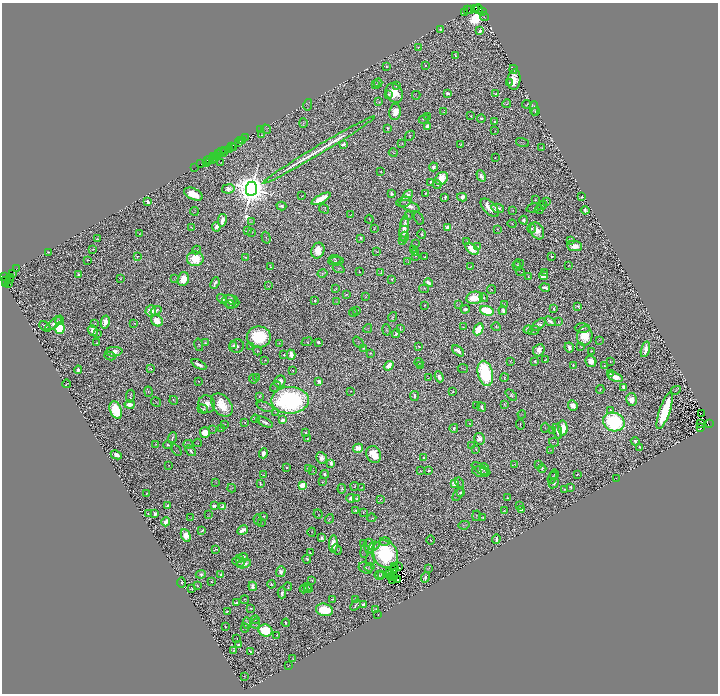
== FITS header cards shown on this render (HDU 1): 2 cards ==
NAXIS1  =                 1432
NAXIS2  =                 1383

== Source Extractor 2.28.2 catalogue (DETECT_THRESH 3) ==
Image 1432 x 1383 px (HDU 1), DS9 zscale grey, zoomed out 1/2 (1 PNG px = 2 x 2 image px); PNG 720 x 696 px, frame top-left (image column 1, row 1382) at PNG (2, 3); each listed source drawn as its Kron ellipse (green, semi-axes under 4 px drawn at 4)
Background 0.447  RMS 0.017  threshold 0.0524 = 3 sigma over >= 5 px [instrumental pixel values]
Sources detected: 1941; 419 cannot appear on this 1/2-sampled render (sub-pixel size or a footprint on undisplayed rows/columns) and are neither listed nor drawn; of the other 1522, the 500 brightest by FLUX_AUTO listed and drawn (1022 fainter detections omitted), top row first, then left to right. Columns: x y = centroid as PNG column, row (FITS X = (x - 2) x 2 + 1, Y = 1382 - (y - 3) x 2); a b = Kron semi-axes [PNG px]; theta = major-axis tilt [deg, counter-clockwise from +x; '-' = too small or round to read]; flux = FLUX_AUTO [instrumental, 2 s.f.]
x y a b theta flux
476 9 3 1 - 76
478 9 5 2 - 360
467 10 2 1 - 25
471 10 3 2 - 76
482 11 2 1 - 32
464 12 2 1 - 62
484 17 4 1 - 2.4
440 29 3 3 - 5.4
480 31 4 3 - 18
418 47 3 2 - 3.5
455 55 4 2 - 5.8
387 66 3 2 - 3.5
425 66 2 2 - 2.1
513 69 4 2 - 2.2
514 80 10 6 85 72
509 82 4 3 - 4.7
378 83 4 2 - 4.5
376 84 2 2 - 2.8
397 85 3 2 - 3.2
394 93 10 8 -59 78
448 93 4 2 - 22
389 94 3 2 - 6.7
496 94 3 2 - 15
416 95 4 1 - 2.1
379 102 3 2 - 2.5
507 104 4 2 - 5.8
526 104 4 1 - 2.3
308 105 6 2 76 2.6
534 108 7 2 89 4.3
443 111 4 2 - 2.2
395 112 8 6 79 41
535 112 3 3 - 3.7
471 116 2 2 - 5.9
427 117 3 2 - 2.9
481 118 4 3 - 7.3
424 119 5 3 - 4.7
494 122 2 2 - 4.5
303 123 5 3 - 4.1
427 126 3 3 - 26
387 128 4 2 - 7.7
260 129 2 1 - 12
266 129 5 2 - 2.2
495 131 2 2 - 2.1
262 135 4 3 - 4.2
410 136 6 4 45 5
246 138 4 2 - 22
242 140 4 1 - 4
240 141 3 1 - 11
239 142 2 1 - 27
402 143 2 2 - 2.6
522 143 7 3 -18 2.3
344 144 3 3 - 43
461 144 3 2 - 3.5
232 146 3 2 - 100
234 148 2 1 - 18
541 148 3 2 - 2.1
230 149 2 1 - 4
224 150 2 1 - 36
318 150 65 2 31 210
221 152 2 1 - 31
224 152 2 1 - 40
393 153 4 1 - 2.3
218 154 3 2 - 55
214 156 3 1 - 35
217 156 2 1 - 26
214 158 2 1 - 6.7
495 158 2 2 - 3.1
209 159 2 1 - 69
212 159 2 1 - 21
207 160 2 1 - 26
221 162 2 1 - 2
207 163 2 1 - 9.1
201 164 2 1 - 19
195 167 3 2 - 81
434 167 4 3 - 19
381 171 2 2 - 2.6
481 176 6 4 -63 19
442 178 7 5 42 100
430 182 4 2 - 6.9
437 184 4 2 - 7
228 189 6 4 11 19
251 189 7 5 83 18000
426 193 3 2 - 3.7
193 194 10 5 -25 100
392 194 4 3 - 11
302 195 2 2 - 2.2
407 196 6 4 48 37
445 197 3 2 - 8.1
462 197 5 3 - 44
582 197 3 2 - 4.5
321 199 10 4 28 100
535 200 3 3 - 4
148 202 4 2 - 20
404 202 8 5 14 5.2
546 202 4 2 - 3.7
542 205 5 3 - 2.5
281 206 5 3 - 10
410 206 10 5 -23 26
490 208 11 6 -44 57
498 208 6 3 -12 16
534 208 8 3 15 5.4
324 209 5 3 - 3.5
539 210 4 2 - 2.2
585 210 4 3 - 14
194 211 4 2 - 2.1
513 211 2 2 - 2.4
351 215 4 2 - 2.2
408 215 3 2 - 2.1
419 218 6 2 -62 2.1
369 219 4 1 - 2.7
222 220 6 3 79 30
524 220 4 4 - 18
251 222 4 3 - 2.2
405 222 3 2 - 4.7
512 224 4 2 - 4.2
191 227 3 1 - 2.3
216 227 5 4 - 22
447 227 2 2 - 73
374 228 4 1 - 2.6
404 228 13 4 82 42
532 228 4 3 - 4.9
497 229 2 2 - 2.4
247 231 3 2 - 6.2
537 231 9 6 -61 43
252 233 4 2 - 2.1
140 234 2 2 - 2.1
422 234 4 2 - 4.9
404 236 5 3 - 6.4
266 238 6 2 -73 3.2
361 238 3 3 - 5.8
97 239 3 2 - 3.3
402 240 4 2 - 4.7
571 240 3 1 - 2.2
466 241 3 2 - 3.1
415 244 3 2 - 2.3
478 246 3 2 - 2.6
575 246 7 5 -8 52
93 249 4 2 - 4.3
414 249 3 2 - 2.8
472 249 8 4 -41 63
196 250 5 2 - 2.9
318 251 8 6 68 78
376 251 2 1 - 2.1
48 252 3 2 - 3.6
415 253 3 2 - 2.6
138 256 3 2 - 5.8
415 256 3 3 - 2.6
245 257 3 2 - 3
425 257 3 1 - 3.9
551 257 4 3 - 5.5
195 259 8 7 - 170
335 259 6 3 -7 5
87 260 3 2 - 2.1
336 261 8 4 5 5
408 262 3 2 - 2.7
518 263 5 3 - 3.4
569 265 2 2 - 2.9
517 266 5 3 - 3.6
271 267 2 2 - 3.9
471 267 4 2 - 3.1
16 269 2 1 - 25
339 269 6 4 -21 5.3
360 272 2 2 - 3.3
520 272 4 1 - 2.6
322 273 5 3 - 4.4
381 273 4 2 - 4.1
545 273 2 2 - 3
12 274 3 2 - 33
79 275 2 2 - 40
5 276 2 1 - 140
543 276 4 4 - 20
11 277 3 2 - 100
529 277 4 2 - 3.9
120 278 2 2 - 2.3
174 278 4 2 - 2.1
183 279 7 5 73 75
392 279 4 3 - 5.2
9 280 3 1 - 390
5 281 2 1 - 8.7
6 283 2 1 - 14
8 283 4 1 - 230
215 283 6 2 67 17
429 283 5 3 - 21
268 286 3 2 - 2.1
545 287 5 3 - 15
336 288 3 3 - 2.1
424 289 5 3 - 2.6
491 290 4 3 - 4.1
346 294 4 3 - 5.1
365 297 3 3 - 2.1
474 298 8 6 10 140
484 298 4 4 - 4.6
222 299 5 3 - 13
231 300 6 4 -40 7.8
315 300 3 2 - 5.8
231 302 8 6 -19 8.9
337 302 3 3 - 2.2
230 305 4 2 - 2.8
425 305 2 2 - 3.2
459 305 3 3 - 2.1
504 305 4 4 - 2.6
578 306 3 2 - 7.1
465 309 4 3 - 9
554 309 4 2 - 5.2
503 310 5 3 - 15
151 311 5 5 - 57
156 311 6 3 32 15
356 311 3 2 - 2.2
487 311 7 4 -18 260
353 312 4 2 - 2.1
392 317 5 2 - 3.5
60 320 5 4 - 5.5
157 321 6 5 - 94
550 321 6 3 -39 16
105 322 7 4 79 53
558 322 2 2 - 3.4
54 323 10 3 35 20
95 323 3 2 - 2.4
134 323 3 3 - 2.4
539 324 8 4 39 19
45 326 6 2 -43 8.5
463 327 2 1 - 2.6
496 327 4 3 - 4.4
60 328 6 5 - 230
368 328 5 2 - 2.2
400 328 4 2 - 6.6
582 328 7 5 -1 6.6
478 329 6 4 62 140
528 329 5 2 - 2.6
93 330 5 4 - 33
386 330 6 3 -79 3.8
534 331 6 3 23 4.2
98 333 2 2 - 3.5
396 333 4 3 - 11
585 336 9 7 80 110
259 337 12 10 0 270
599 340 4 2 - 2.2
307 342 5 2 - 3
318 342 3 3 - 7.5
358 342 7 3 -47 3.9
96 343 4 2 - 3.6
205 343 3 2 - 5.2
279 343 3 1 - 2.4
199 345 6 3 -76 4.9
234 346 4 3 - 6.3
237 346 7 6 - 19
251 346 3 2 - 2.1
580 346 3 2 - 2.9
419 347 2 2 - 2.3
569 347 5 4 - 15
363 348 3 3 - 4.2
645 349 8 4 73 43
539 350 6 5 - 33
257 351 5 3 - 3.3
458 351 7 3 -40 29
591 351 2 2 - 4.7
114 352 8 5 4 32
370 353 3 2 - 6.2
284 355 2 2 - 4.9
291 355 5 3 - 47
110 356 5 4 - 5.5
265 360 3 1 - 2.6
545 360 2 2 - 2.8
510 361 3 2 - 3.1
535 361 4 3 - 7.2
591 361 6 5 - 32
419 362 4 4 - 4.4
610 362 2 2 - 3.1
199 364 8 3 -28 30
420 365 4 3 - 2.2
573 365 2 2 - 6
389 366 5 3 - 69
604 366 4 3 - 2.3
151 368 3 2 - 4.4
463 368 5 1 - 3.4
78 370 4 3 - 19
293 370 4 2 - 2.6
485 373 13 7 -77 540
610 374 3 3 - 6
257 377 2 2 - 3.7
439 377 5 4 - 18
615 377 7 4 -21 55
429 378 4 2 - 2.8
504 378 4 2 - 3
253 379 5 3 - 3.2
198 381 2 1 - 2.1
280 381 6 5 - 27
319 381 4 3 - 16
66 384 4 1 - 2.3
275 387 6 3 39 3.6
624 387 4 3 - 50
600 389 4 2 - 5.1
676 390 5 3 - 3
351 391 2 2 - 3.5
453 391 3 2 - 3.2
148 392 5 3 - 3.6
511 395 7 4 -42 6.7
130 396 6 2 80 5.2
259 396 4 3 - 3.7
414 396 5 2 - 9.8
631 399 6 5 - 37
174 400 4 2 - 3
290 400 19 13 1 990
156 402 5 2 - 2.9
206 404 9 8 - 48
505 404 4 2 - 4.3
130 405 5 4 - 42
222 405 13 9 -52 110
573 405 5 4 - 26
476 406 3 2 - 2.6
265 407 9 4 -21 8.5
482 407 5 3 - 15
203 409 5 3 - 6.5
116 410 9 5 -70 210
611 411 3 2 - 11
665 411 19 5 71 330
275 412 3 2 - 2.4
701 413 3 1 - 2.1
522 414 4 2 - 2.3
255 419 4 2 - 3.8
283 420 3 3 - 20
245 422 2 1 - 3.2
264 422 9 3 -26 12
614 422 11 9 -23 640
470 423 4 2 - 2.2
225 424 3 1 - 2.3
701 424 3 1 - 3.3
709 424 2 2 - 430
520 425 5 2 - 2.7
454 428 4 3 - 7.9
545 428 5 3 - 2.2
563 428 7 5 -86 96
701 428 3 2 - 5.7
213 429 4 3 - 2.6
221 429 2 2 - 2.7
553 430 4 3 - 4
557 431 8 3 -72 17
205 433 5 5 - 97
305 433 3 2 - 5.3
172 438 6 2 68 7.1
307 438 3 2 - 3.6
479 439 6 5 - 27
635 441 4 3 - 14
554 442 5 2 - 3.2
198 443 4 3 - 2.5
156 444 3 2 - 4.2
188 444 4 3 - 2.5
168 445 5 3 - 9.6
471 445 2 2 - 2.1
640 447 3 2 - 4.4
358 448 5 4 - 56
176 450 6 4 -53 3.7
476 450 3 2 - 4.3
551 450 4 4 - 2.1
191 451 6 3 -48 11
263 453 5 4 - 22
374 454 9 7 -65 100
116 455 5 3 - 30
322 458 6 5 - 27
424 458 3 2 - 7.2
331 463 3 3 - 34
515 464 3 1 - 2.3
538 464 4 3 - 2.6
169 465 2 2 - 2.6
287 467 2 2 - 12
308 469 3 2 - 9.1
481 469 10 3 -30 6.2
542 469 4 3 - 6.3
429 470 2 2 - 21
485 470 7 2 -85 2.9
312 471 3 2 - 3
421 471 2 2 - 2.9
480 472 8 5 -16 15
325 474 4 2 - 10
577 474 3 2 - 2.2
263 475 3 2 - 3.7
554 475 5 4 - 4.6
552 478 6 2 68 2.1
616 478 2 1 - 2
216 482 3 2 - 2.1
322 482 3 2 - 3.5
260 483 3 2 - 7.5
455 483 4 3 - 53
460 483 5 2 - 2.7
554 483 5 4 - 10
302 485 3 3 - 230
355 486 4 2 - 3.9
571 487 3 2 - 5.8
232 488 4 3 - 3.2
361 488 3 1 - 2.6
342 489 5 3 - 5.5
565 489 2 2 - 2.2
460 493 3 3 - 9.2
147 494 3 2 - 3.3
458 494 8 4 54 5.5
351 498 4 4 - 15
508 498 3 3 - 6.9
357 499 3 2 - 10
380 500 4 2 - 3.5
168 505 3 2 - 17
214 506 3 2 - 21
520 506 2 1 - 2.4
223 507 4 3 - 27
521 509 4 2 - 9.3
356 510 2 2 - 2.7
504 510 3 1 - 2.4
363 512 2 2 - 3.5
148 514 3 2 - 2.8
155 514 3 2 - 25
318 514 5 1 - 3.1
209 515 3 2 - 2.5
264 516 2 2 - 3.8
476 516 5 3 - 2.6
483 517 4 3 - 4.7
191 518 2 2 - 2.3
372 518 4 1 - 3.7
329 519 5 2 - 4
258 520 5 3 - 3
166 522 4 3 - 47
261 523 2 2 - 2
464 525 5 2 - 2.3
243 530 6 3 30 57
202 531 4 2 - 6.1
312 532 4 2 - 2.1
186 535 6 4 -64 56
321 538 3 2 - 20
496 539 5 2 - 22
430 540 4 2 - 2.9
385 541 5 4 - 6.2
333 544 9 3 89 48
363 544 2 2 - 12
369 546 7 5 -85 16
374 546 5 4 - 6.5
215 549 4 2 - 5.7
337 550 5 3 - 2.7
365 551 7 4 82 4.7
310 553 3 2 - 6.2
385 554 15 12 -54 560
243 557 4 3 - 9.8
240 558 4 3 - 2.5
307 559 4 2 - 7.7
370 559 7 4 83 4.4
238 562 6 3 -18 12
244 564 7 4 15 27
394 566 2 1 - 20
370 567 5 4 - 4.1
398 567 2 1 - 6.7
366 568 7 5 -29 8.4
428 568 4 2 - 5
394 569 3 2 - 15
281 572 5 4 - 17
389 572 2 1 - 4.6
201 574 5 4 - 11
381 574 4 3 - 4.6
221 575 4 3 - 6.1
379 575 5 3 - 4.3
389 575 4 3 - 2.2
394 576 2 1 - 6
391 577 3 1 - 6.2
425 578 5 2 - 14
311 580 4 2 - 3.4
392 580 3 1 - 5.6
398 580 2 1 - 4.7
211 581 3 2 - 4.1
181 583 5 3 - 5
271 584 4 3 - 7.4
198 586 3 2 - 3.7
253 586 5 3 - 25
307 586 4 2 - 2.8
288 587 4 2 - 2.5
192 589 3 2 - 3.8
304 589 4 2 - 4.7
308 589 4 4 - 9.7
282 593 5 3 - 19
332 599 3 2 - 4.8
245 600 4 2 - 2.2
356 600 4 2 - 7.7
236 603 4 3 - 13
355 605 6 2 51 6
363 605 3 3 - 19
251 608 3 2 - 5.2
324 610 8 6 -13 150
376 610 3 2 - 5
227 611 3 2 - 3.4
378 614 2 1 - 2.4
255 620 4 2 - 2.5
247 623 6 3 -81 9.3
256 623 5 2 - 2.6
286 623 4 2 - 7.5
225 626 2 2 - 3.1
245 628 4 3 - 3.2
265 630 7 6 - 240
277 635 3 2 - 3
237 639 2 1 - 3.8
239 644 3 2 - 8.1
234 650 4 3 - 5.8
250 651 4 2 - 5.6
293 659 2 2 - 3.1
288 666 3 2 - 2.2
244 676 2 2 - 2.3
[1022 fainter detections neither listed nor drawn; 419 sub-pixel or undisplayed-footprint detections neither listed nor drawn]